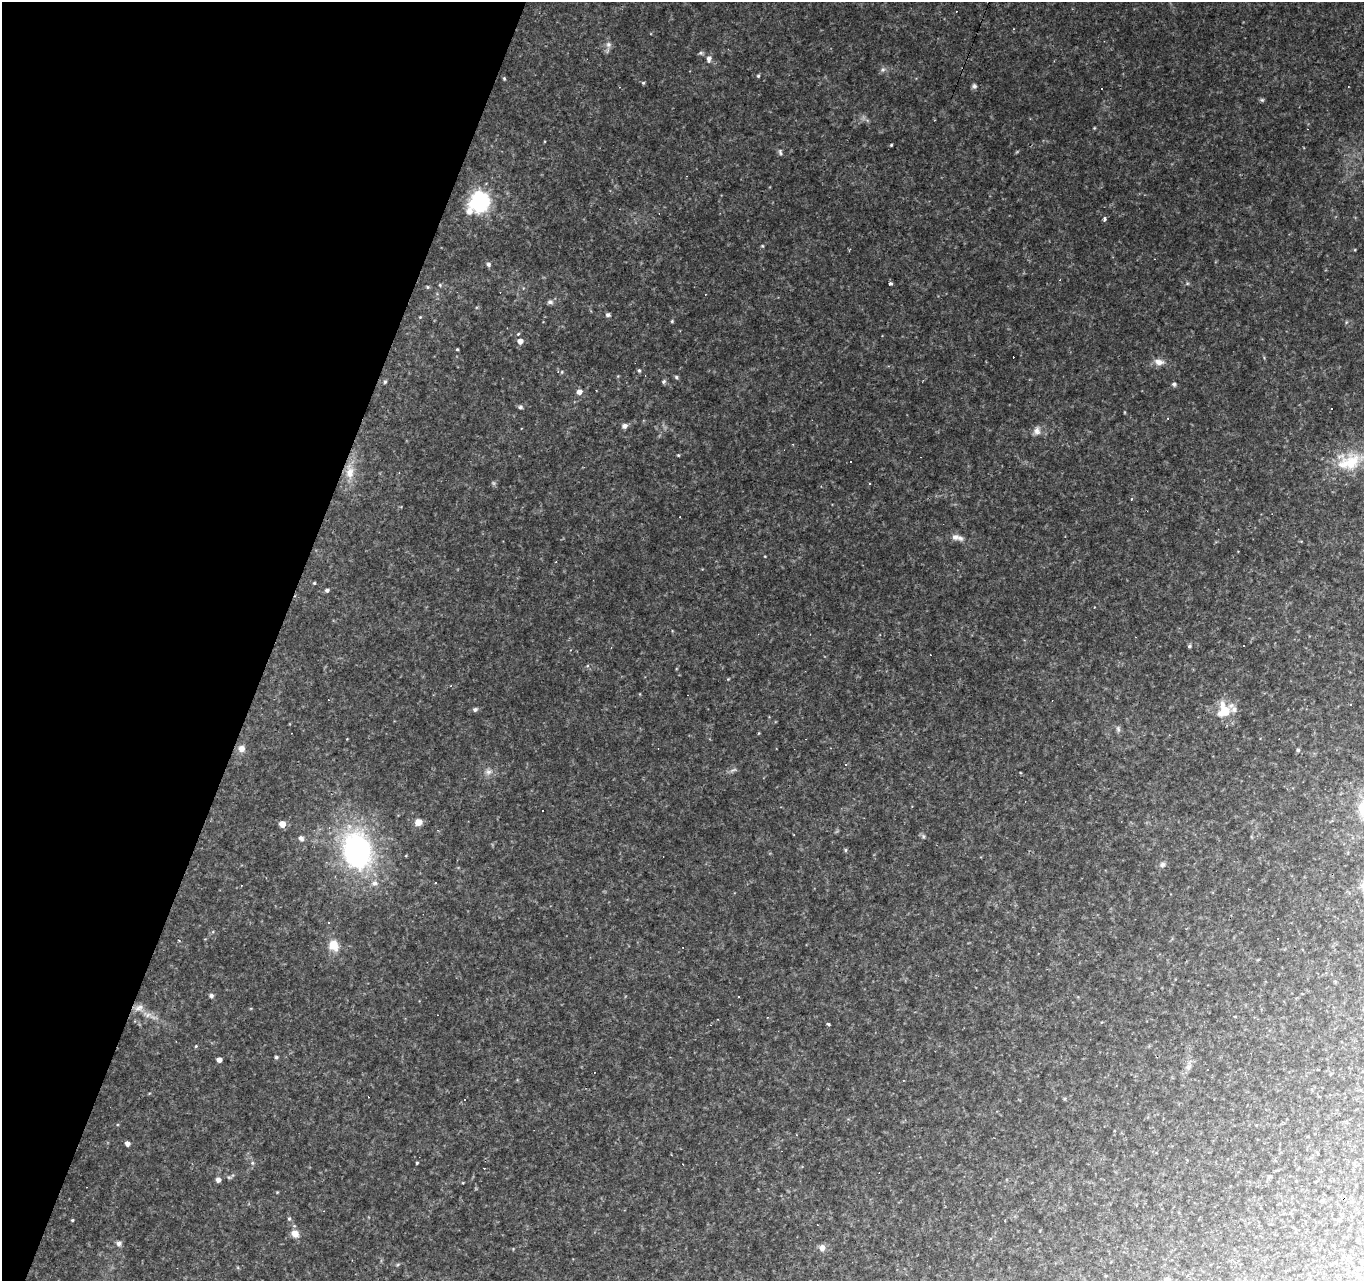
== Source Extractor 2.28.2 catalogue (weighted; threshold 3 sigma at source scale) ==
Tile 9 of 4 x 4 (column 1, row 3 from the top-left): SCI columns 4-1365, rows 1551-2829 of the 5451 x 5596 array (HDU 1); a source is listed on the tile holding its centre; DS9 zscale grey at full resolution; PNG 1366 x 1283 px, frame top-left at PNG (2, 2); no overlay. Shown black and unused: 20% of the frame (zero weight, under 2 of 3 exposures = <1% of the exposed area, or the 3 px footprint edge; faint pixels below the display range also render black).
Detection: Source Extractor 2.28.2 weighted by HDU 2 'WHT'; one run over the whole footprint, this tile lists its part. Background 0.141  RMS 0.0078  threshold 0.0351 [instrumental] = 3 sigma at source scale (4.5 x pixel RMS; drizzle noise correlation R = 1.50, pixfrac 1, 0.0396/0.0396 arcsec/px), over >= 5 px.
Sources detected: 114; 1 too faint to see at this stretch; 18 cosmic-ray / hot-pixel residue — not listed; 3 inside a brighter listed object's ellipse — not listed separately; the other 92 listed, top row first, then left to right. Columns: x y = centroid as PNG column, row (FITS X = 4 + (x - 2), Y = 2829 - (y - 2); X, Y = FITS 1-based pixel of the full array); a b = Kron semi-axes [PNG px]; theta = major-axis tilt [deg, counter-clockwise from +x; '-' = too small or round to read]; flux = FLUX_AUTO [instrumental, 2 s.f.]
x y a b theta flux
608 44 8 7 - 3
709 59 8 6 81 3.6
883 70 7 6 - 1.9
758 76 4 4 - 1
504 78 5 4 - 0.89
643 83 5 4 - 1.1
974 86 7 6 - 1.8
1102 89 2 2 - 0.69
1262 100 5 5 - 1.2
1094 128 5 3 - 0.65
891 145 3 3 - 0.81
780 152 9 5 -75 1.6
480 202 16 14 87 75
1104 219 4 3 - 3.5
762 246 5 4 - 0.82
488 264 5 5 - 1.7
890 284 4 3 - 2.2
440 285 5 4 - 0.86
428 287 5 4 - 1
550 302 9 6 -1 2.1
608 315 6 5 - 1.8
420 317 4 4 - 0.59
672 321 4 4 - 0.95
520 341 5 5 - 5.6
457 349 3 3 - 0.86
1159 362 14 8 -13 5.4
639 370 5 4 - 1.2
562 372 5 4 - 0.88
676 377 6 5 - 1.3
385 381 5 4 - 1.2
663 381 6 5 - 1.6
1174 384 6 5 - 1.5
579 392 5 5 - 5.1
520 407 5 5 - 1.9
1168 418 4 2 - 0.56
624 426 6 5 - 3.4
1037 431 10 9 - 4.3
793 444 3 2 - 0.6
678 455 4 3 - 0.7
1349 462 36 24 7 35
350 472 19 11 -86 12
869 483 3 3 - 1.6
1131 499 4 3 - 0.71
955 537 11 9 1 4.6
765 556 4 2 - 0.51
314 583 4 4 - 0.85
327 590 5 4 - 2.2
1189 646 5 4 - 1.2
728 679 4 4 - 0.61
475 709 6 6 - 1.7
1224 711 18 13 39 16
1118 729 10 6 -75 2.2
759 733 5 3 - 0.64
242 748 9 9 - 4.9
1298 750 5 4 - 1.5
845 765 3 3 - 1.4
733 770 12 3 23 1.8
488 772 8 8 - 3.4
418 822 9 8 - 5.4
282 824 5 5 - 10
923 836 6 4 -72 1.2
301 838 7 6 - 2.5
845 850 5 4 - 1.1
357 851 37 27 -78 160
1162 864 8 6 29 2.4
375 883 9 7 7 3.6
435 883 3 3 - 1.5
333 945 14 12 -64 11
1326 973 4 3 - 0.64
211 996 6 6 - 1.7
739 997 3 2 - 0.87
139 1008 14 8 20 4.7
148 1015 8 6 45 2.8
828 1024 3 3 - 2
196 1046 4 4 - 0.79
276 1057 4 4 - 1.3
219 1060 4 4 - 4.5
1188 1067 8 5 37 2.4
465 1100 3 2 - 0.63
797 1135 4 2 - 0.66
127 1144 4 4 - 3.4
252 1163 5 5 - 1.3
417 1163 3 3 - 0.84
484 1168 3 2 - 0.89
1270 1176 6 4 2 1.1
218 1180 5 5 - 3.4
289 1219 5 4 - 1.1
72 1220 3 3 - 0.83
295 1234 10 9 - 5.9
119 1244 6 6 - 2.7
822 1248 8 7 - 3.7
398 1264 6 3 20 0.99